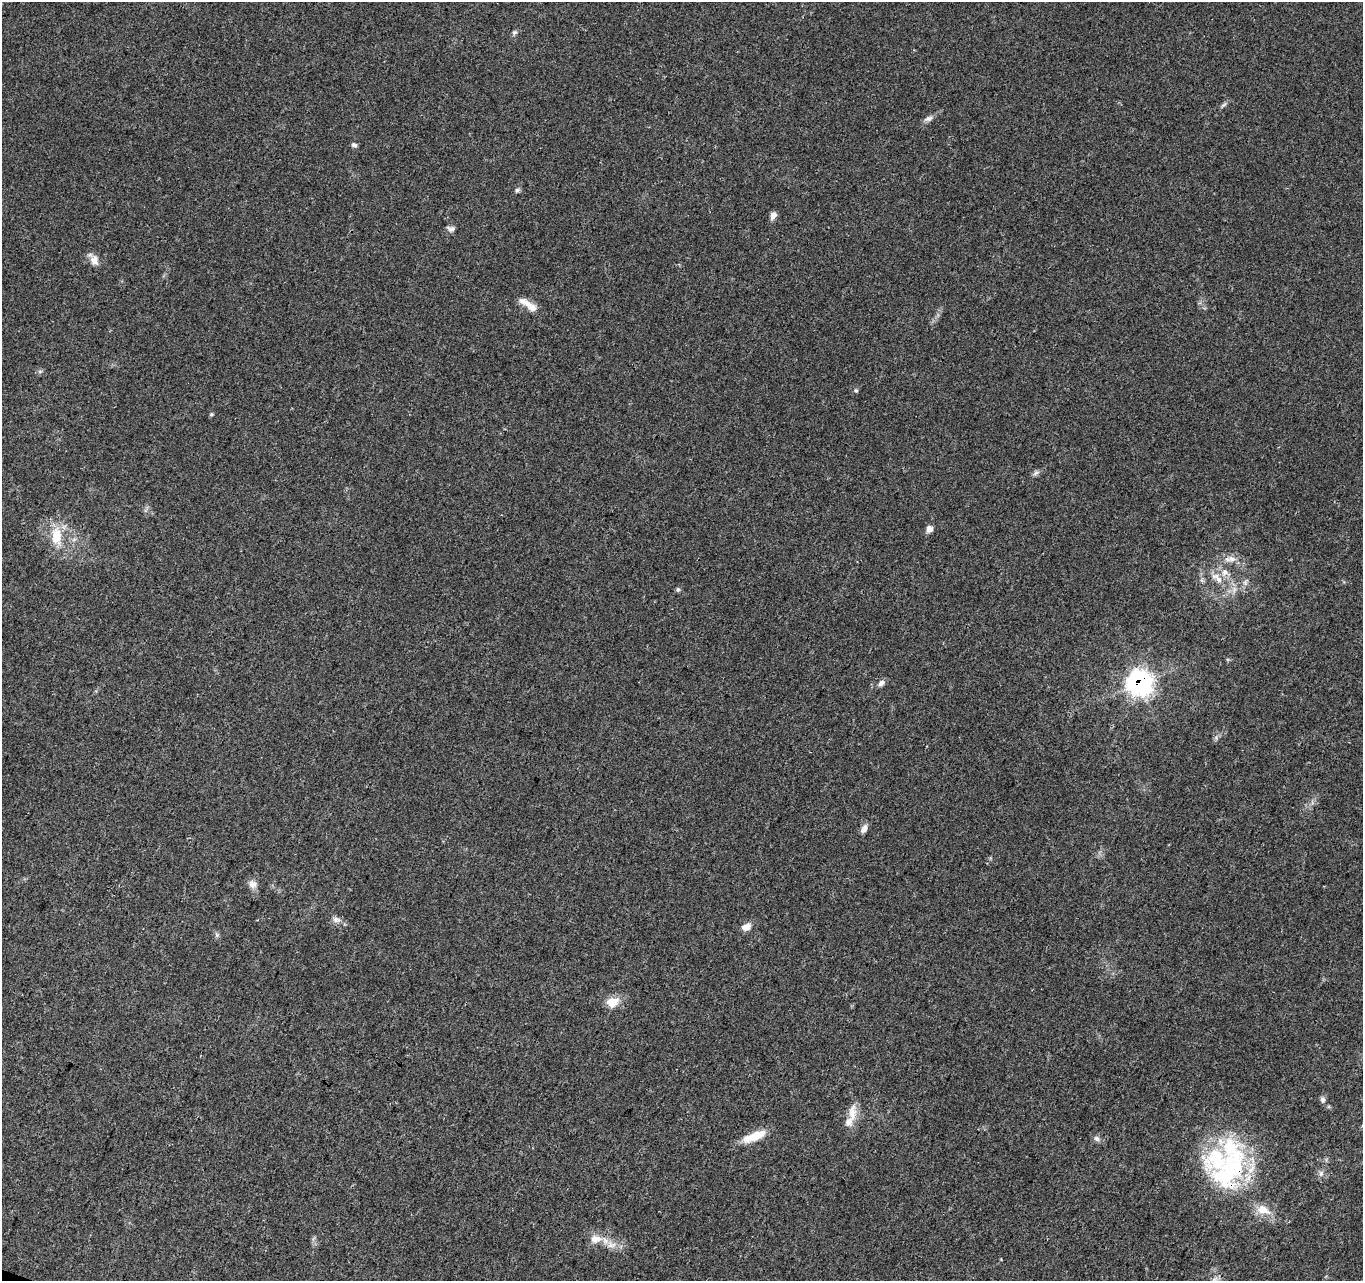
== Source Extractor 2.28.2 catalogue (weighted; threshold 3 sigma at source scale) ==
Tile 7 of 4 x 4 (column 3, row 2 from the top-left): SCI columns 2796-4156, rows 2891-4169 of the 5588 x 5718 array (HDU 1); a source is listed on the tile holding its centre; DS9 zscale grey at full resolution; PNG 1365 x 1283 px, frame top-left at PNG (2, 2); no overlay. Shown black and unused: <1% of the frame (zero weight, under 3 of 4 exposures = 6% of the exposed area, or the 3 px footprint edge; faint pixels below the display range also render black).
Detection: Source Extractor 2.28.2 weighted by HDU 2 'WHT'; one run over the whole footprint, this tile lists its part. Background 0.0374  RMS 0.0038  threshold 0.0173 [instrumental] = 3 sigma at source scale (4.5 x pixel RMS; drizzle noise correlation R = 1.50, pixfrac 1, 0.0396/0.0396 arcsec/px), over >= 5 px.
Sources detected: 45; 2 inside a brighter object's white glare — not listed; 6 inside a brighter listed object's ellipse — not listed separately; the other 37 listed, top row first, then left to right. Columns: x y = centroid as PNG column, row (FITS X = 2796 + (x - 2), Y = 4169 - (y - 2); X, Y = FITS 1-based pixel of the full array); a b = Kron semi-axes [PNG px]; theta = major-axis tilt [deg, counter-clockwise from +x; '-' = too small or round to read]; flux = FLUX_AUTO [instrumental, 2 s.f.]
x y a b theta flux
514 32 7 6 - 0.8
1223 105 9 4 35 0.82
928 119 13 6 23 1.6
354 145 7 5 -19 0.93
517 190 6 5 - 0.79
773 216 10 7 57 1.7
451 229 10 7 26 1.4
94 260 13 10 -81 3.1
527 303 13 9 -14 2.8
856 390 6 4 -67 0.56
211 414 6 4 -72 0.46
1036 473 10 5 30 1.1
929 529 7 7 - 2
56 536 26 14 -87 10
1232 559 12 7 -13 2.6
1225 572 10 9 - 2.5
1217 578 22 8 -40 4.8
1245 583 7 4 -72 0.86
678 589 6 5 - 0.65
881 683 10 7 31 1.6
1139 683 10 10 - 220
864 829 11 7 60 2
252 884 11 10 - 2.3
336 920 12 7 -13 1.9
746 927 12 8 29 2.7
217 935 7 4 -71 0.72
612 1002 16 13 17 5.1
1323 1100 7 6 - 1.2
852 1113 26 10 86 5.2
754 1136 28 9 22 8.1
1097 1138 8 6 -43 1.2
1227 1173 60 35 73 45
1321 1173 8 6 89 1.2
1263 1210 21 12 -20 5.6
595 1239 17 11 -3 4.7
611 1245 14 8 9 3
1215 1279 10 5 35 1.3
Overlapping masked pixels (flux is a lower limit): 2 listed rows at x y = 1139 683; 1227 1173